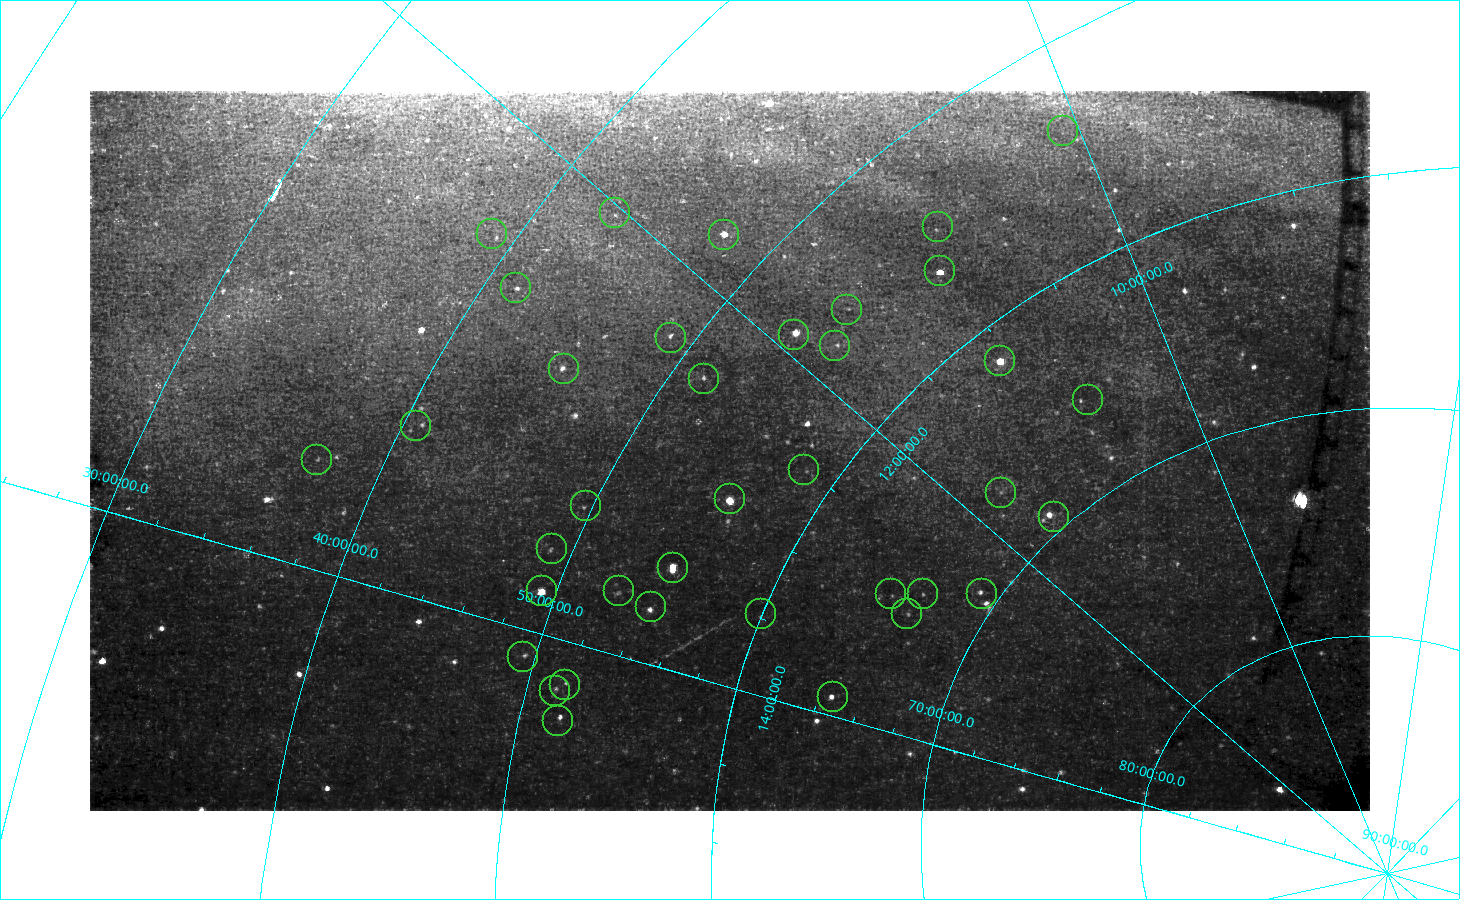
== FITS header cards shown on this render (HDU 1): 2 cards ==
NAXIS1  =                 1280
NAXIS2  =                  720

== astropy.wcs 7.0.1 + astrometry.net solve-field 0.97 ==
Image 1280 x 720 px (HDU 1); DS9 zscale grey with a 90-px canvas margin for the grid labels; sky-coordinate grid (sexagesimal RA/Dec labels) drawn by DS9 from the SOLVED WCS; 37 Tycho-2 reference stars matched to detected sources circled (green)
Header WCS: none
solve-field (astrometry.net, Tycho-2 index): SOLVED blind (the file carries no WCS)
Solved WCS: RA---TAN-SIP/DEC--TAN-SIP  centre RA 12:39:11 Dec +54:40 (189.80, +54.67 deg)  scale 183 arcsec/px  FOV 3909.3' x 2202.9'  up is -123 deg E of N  parity flipped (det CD > 0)
(file carries no celestial WCS; the grid is the blind solution)
Tycho-2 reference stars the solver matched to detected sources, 37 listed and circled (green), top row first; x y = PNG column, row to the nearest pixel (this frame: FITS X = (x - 90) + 1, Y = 720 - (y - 91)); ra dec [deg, ICRS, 3 dp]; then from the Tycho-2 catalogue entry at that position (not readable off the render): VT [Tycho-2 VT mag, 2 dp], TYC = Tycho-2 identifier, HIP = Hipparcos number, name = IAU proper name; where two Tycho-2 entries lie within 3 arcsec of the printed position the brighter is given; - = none
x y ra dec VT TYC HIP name
1063 131 151.151 +53.892 5.76 3815-1654-1 49363 -
615 213 180.528 +43.046 5.24 3019-2030-1 58684 -
938 227 163.394 +54.585 5.26 3823-1032-1 53261 -
492 234 186.462 +39.019 5.12 3018-2755-1 60646 -
724 235 176.513 +47.779 3.82 3452-2140-1 57399 Taiyangshou
940 271 165.460 +56.382 2.35 3827-1079-1 53910 Merak
516 288 188.436 +41.357 4.31 3020-2541-1 61317 Chara
847 310 173.770 +54.785 5.74 3832-1275-1 56510 -
794 335 178.458 +53.695 2.40 3833-1034-1 58001 Phecda
671 338 184.953 +48.984 5.47 3457-1877-1 60122 -
835 346 176.732 +55.628 5.40 3835-1057-1 57477 -
1000 361 165.933 +61.751 2.02 4146-1274-1 54061 Dubhe
564 369 191.283 +45.440 5.66 3459-2147-1 62223 La Superba
704 379 186.006 +51.562 4.86 3458-2328-1 60485 -
1088 400 160.486 +65.716 5.24 4151-1450-1 52353 -
416 426 199.386 +40.573 4.74 3022-2306-1 64844 -
317 460 203.699 +37.182 4.98 2542-1094-1 66257 -
804 470 187.489 +58.406 5.37 3847-1128-1 60978 -
1001 493 175.618 +66.745 5.45 4159-1359-1 57111 -
730 499 193.507 +55.960 1.76 3845-1190-1 62956 Alioth
586 506 199.560 +49.682 5.13 3462-2651-1 64906 -
1054 517 172.851 +69.331 3.99 4392-1805-1 56211 Giausar
552 549 203.614 +49.016 4.68 3466-1270-1 66234 -
673 568 201.306 +54.988 4.01 3850-1384-1 65477 Alcor
542 591 206.886 +49.313 1.84 3467-1257-1 67301 Alkaid
619 591 204.877 +52.921 5.47 3851-126-1 66634 -
891 594 193.869 +65.438 5.26 4168-930-1 63076 Taiyi
923 594 191.893 +66.790 5.61 4168-929-1 62423 Tianyi
982 594 187.528 +69.201 5.20 4394-1871-1 60998 -
651 607 205.184 +54.682 4.83 3851-1506-1 66738 -
761 614 202.113 +59.946 5.46 3856-621-1 65728 -
907 614 194.979 +66.597 5.51 4169-515-1 63432 -
523 657 212.072 +49.458 5.45 3468-1122-1 69068 -
565 685 213.371 +51.790 4.53 3471-1250-1 69483 -
555 691 214.041 +51.367 4.76 3478-1333-1 69713 -
833 697 207.858 +64.723 4.78 4174-1261-1 67627 -
558 721 216.299 +51.851 4.10 3478-1332-1 70497 -